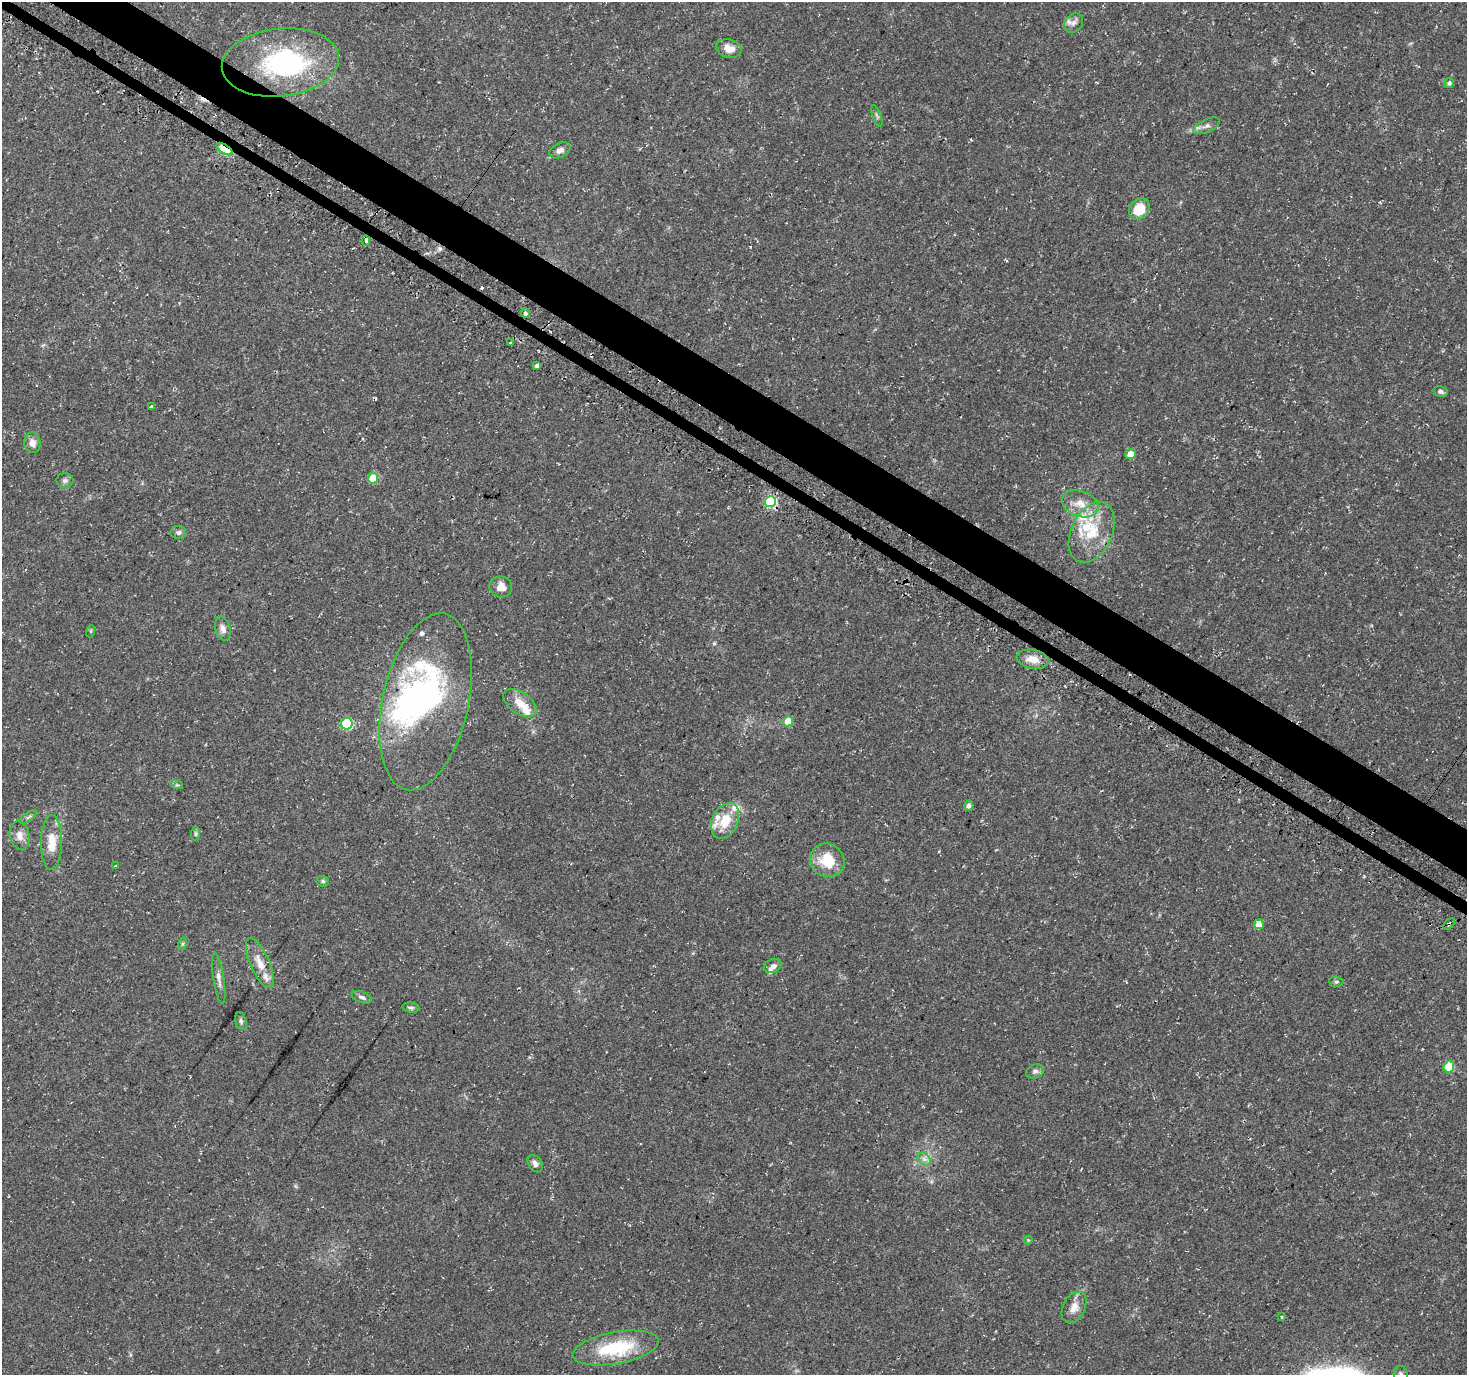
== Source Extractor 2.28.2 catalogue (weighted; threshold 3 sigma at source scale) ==
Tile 11 of 4 x 4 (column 3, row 3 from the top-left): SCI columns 3015-4479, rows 1626-2998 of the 5992 x 6054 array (HDU 1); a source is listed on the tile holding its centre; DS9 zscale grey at full resolution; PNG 1469 x 1377 px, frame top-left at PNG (2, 2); each listed source drawn as its Kron ellipse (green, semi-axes under 4 px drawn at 4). Shown black and unused: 4% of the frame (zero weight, under 3 of 4 exposures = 5% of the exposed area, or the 3 px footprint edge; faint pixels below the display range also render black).
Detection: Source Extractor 2.28.2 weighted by HDU 2 'WHT'; one run over the whole footprint, this tile lists its part. Background 0.0482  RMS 0.004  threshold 0.0178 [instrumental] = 3 sigma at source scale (4.5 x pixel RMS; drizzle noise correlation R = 1.50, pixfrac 1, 0.0396/0.0396 arcsec/px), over >= 5 px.
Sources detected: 71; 2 inside a brighter object's white glare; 1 cosmic-ray / hot-pixel residue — neither listed nor drawn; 8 inside a brighter listed object's ellipse — not listed separately; the other 60 listed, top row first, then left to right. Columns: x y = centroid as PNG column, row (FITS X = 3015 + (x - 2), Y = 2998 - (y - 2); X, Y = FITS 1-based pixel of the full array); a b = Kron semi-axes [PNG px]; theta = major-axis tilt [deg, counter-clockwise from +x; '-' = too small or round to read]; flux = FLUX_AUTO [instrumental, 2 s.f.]
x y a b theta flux
1073 23 11 8 45 2
729 48 13 9 -14 4
280 62 59 34 6 55
1449 83 5 4 - 1.1
877 116 11 3 -69 0.79
1206 126 14 6 24 1.8
224 149 9 4 -32 22
560 150 11 7 27 2
1139 209 12 9 46 9.2
366 240 5 3 - 3.2
525 313 5 3 - 3.4
510 343 3 3 - 0.85
537 365 4 3 - 0.97
1440 391 7 5 -16 1.2
151 406 4 3 - 3.2
32 443 10 8 -81 2.9
1131 454 5 5 - 5.2
373 478 5 5 - 11
65 480 8 7 - 1.2
770 502 5 5 - 39
1080 504 19 12 -21 6
178 532 8 6 4 1.1
1092 532 32 20 65 16
501 587 11 10 - 4
223 628 12 7 -77 2.2
91 631 6 4 71 0.44
1033 659 16 9 -11 4.7
426 702 90 43 77 100
520 703 19 11 -34 6.1
788 721 5 5 - 6.3
347 724 6 5 - 33
177 785 6 4 -17 0.57
969 806 5 4 - 1.2
28 817 10 4 33 0.86
725 821 19 12 65 9.4
196 833 7 4 84 0.65
20 835 14 10 -76 3.2
52 842 27 10 89 7.5
827 860 18 16 -37 11
115 866 3 3 - 0.62
323 881 6 5 - 0.73
1259 924 5 5 - 5.1
1449 924 7 3 46 0.71
182 944 6 4 70 0.6
260 963 27 9 -67 5.8
773 966 9 7 21 1.5
219 978 26 5 -81 2.4
1336 982 7 5 -6 0.7
362 997 10 5 -20 1.2
411 1008 8 5 -9 0.92
241 1021 9 5 -75 0.97
1449 1067 5 5 - 16
1035 1071 9 6 20 1.3
924 1159 7 5 -46 1.4
535 1164 9 6 -55 1.7
1028 1240 4 4 - 0.4
1074 1307 16 11 63 4.1
1282 1317 3 3 - 1
616 1348 43 16 10 25
1401 1374 8 7 - 1.2
Overlapping masked pixels (flux is a lower limit): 5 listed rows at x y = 280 62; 224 149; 366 240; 525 313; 1449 924
Isophote crosses this tile's border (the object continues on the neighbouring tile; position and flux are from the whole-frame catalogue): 1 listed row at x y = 1401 1374